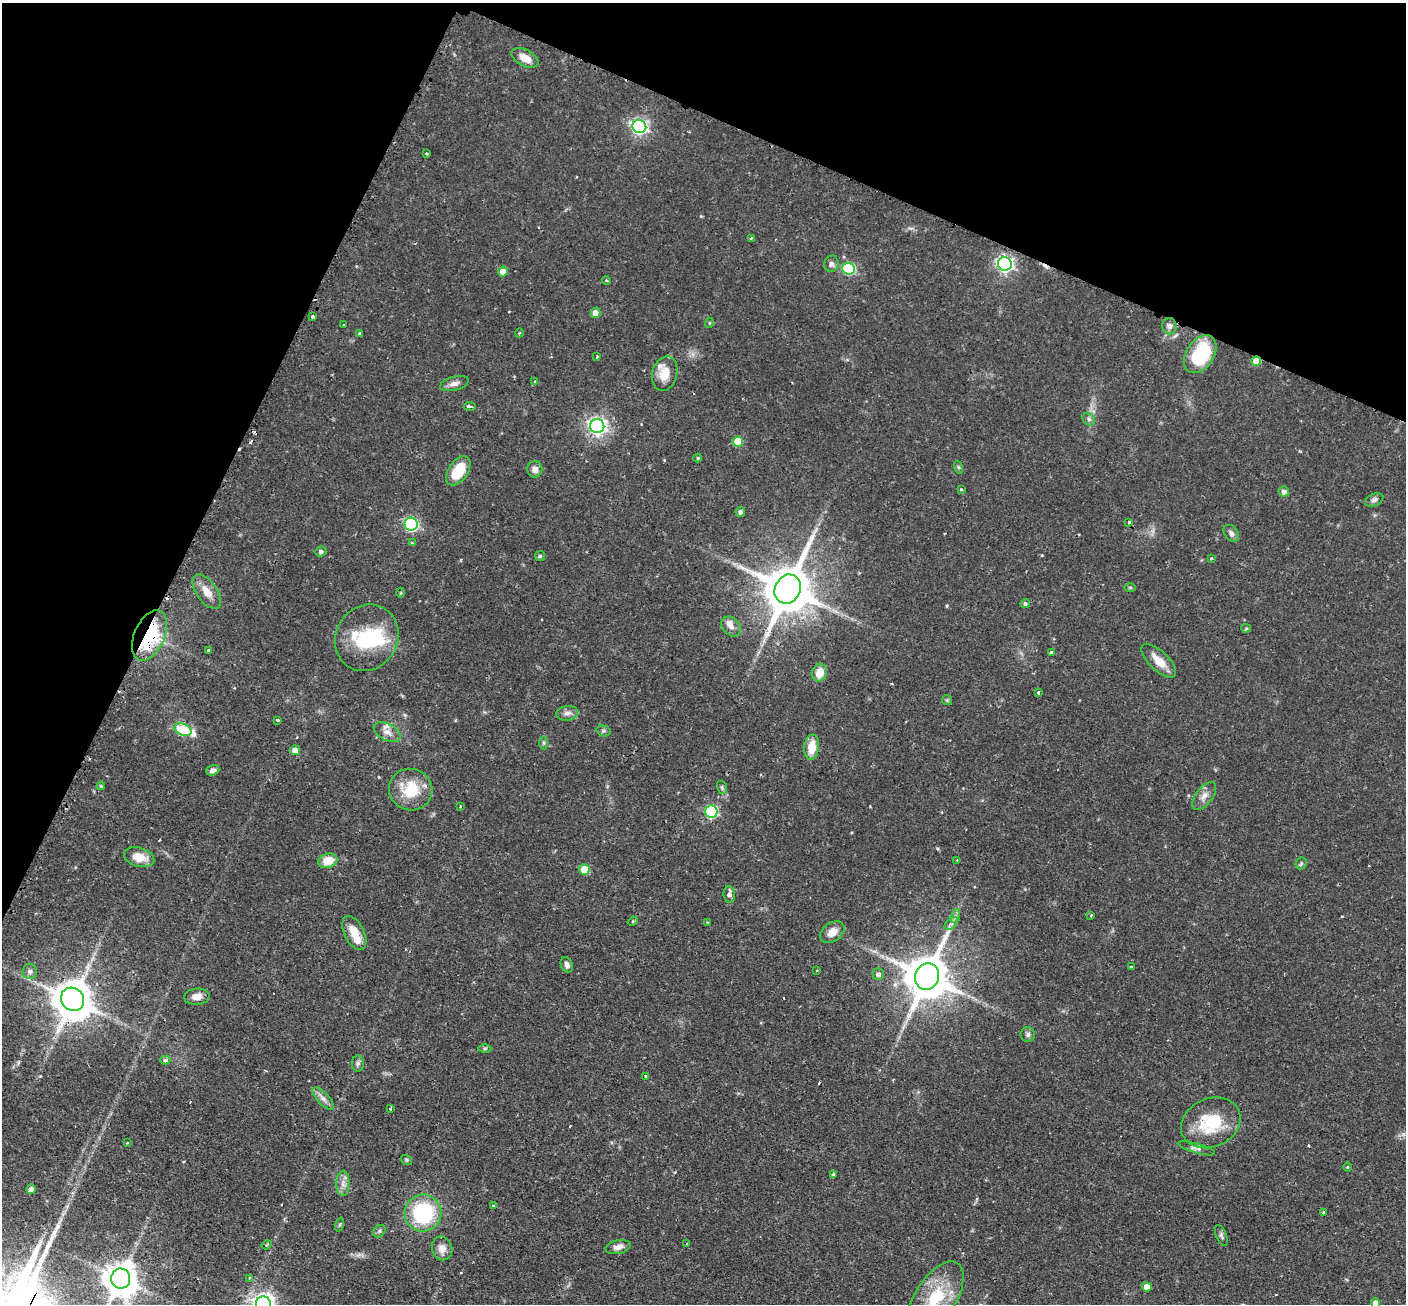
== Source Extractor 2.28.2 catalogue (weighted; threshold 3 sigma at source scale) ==
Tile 2 of 4 x 4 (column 2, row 1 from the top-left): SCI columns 1406-2809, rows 4191-5492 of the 5629 x 5644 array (HDU 1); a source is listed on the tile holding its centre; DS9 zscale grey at full resolution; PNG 1408 x 1306 px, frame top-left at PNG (2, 3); each listed source drawn as its Kron ellipse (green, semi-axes under 4 px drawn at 4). Shown black and unused: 22% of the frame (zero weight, under 2 of 3 exposures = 1% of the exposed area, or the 3 px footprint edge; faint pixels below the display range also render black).
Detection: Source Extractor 2.28.2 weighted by HDU 2 'WHT'; one run over the whole footprint, this tile lists its part. Background 0.0673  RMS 0.0044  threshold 0.02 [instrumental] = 3 sigma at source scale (4.5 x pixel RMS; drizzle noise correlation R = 1.50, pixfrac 1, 0.05/0.05 arcsec/px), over >= 5 px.
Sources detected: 142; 1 inside a brighter object's white glare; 13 cosmic-ray / hot-pixel residue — neither listed nor drawn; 5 inside a brighter listed object's ellipse — not listed separately; the other 123 listed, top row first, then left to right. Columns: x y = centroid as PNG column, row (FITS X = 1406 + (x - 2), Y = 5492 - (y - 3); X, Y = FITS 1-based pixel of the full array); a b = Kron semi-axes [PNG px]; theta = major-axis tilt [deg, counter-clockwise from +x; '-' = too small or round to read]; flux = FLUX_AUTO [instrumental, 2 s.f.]
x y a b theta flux
525 58 14 8 -28 5.6
639 126 7 6 - 120
427 153 3 2 - 0.51
751 238 4 3 - 0.58
831 264 8 7 - 1.6
1005 264 7 6 - 140
849 269 6 6 - 42
503 272 5 5 - 4.7
606 280 4 3 - 0.48
596 313 5 5 - 4.7
312 316 3 3 - 0.87
709 323 5 3 - 0.44
344 325 3 2 - 0.73
1169 326 8 7 - 1.8
360 333 4 3 - 0.74
519 333 4 3 - 0.43
1200 354 21 13 56 28
597 357 3 2 - 0.73
1256 361 5 5 - 8.2
665 374 17 12 75 7.3
535 381 4 3 - 0.46
454 384 15 7 15 2.4
470 406 6 3 -8 2.5
1089 419 7 5 -45 1.1
597 426 7 7 - 200
738 442 5 5 - 13
698 458 4 4 - 0.52
958 467 6 4 -71 0.7
535 469 8 7 - 2.6
458 471 16 9 56 15
961 489 4 3 - 0.49
1284 492 5 5 - 2.3
1374 500 10 6 23 1.4
740 512 5 4 - 1.4
1129 522 3 3 - 1
411 524 6 6 - 75
1231 533 9 6 -53 1.8
412 543 4 4 - 0.47
321 551 5 5 - 1.4
540 556 5 5 - 0.66
1211 558 3 3 - 0.4
1130 587 6 4 -1 0.53
788 589 15 12 62 2300
207 592 20 10 -54 5.9
401 593 5 3 - 0.48
1025 604 5 4 - 1
731 626 11 8 -48 2.5
1246 628 5 4 - 0.57
150 635 27 15 66 39
367 638 34 30 57 26
208 651 3 3 - 2.1
1051 652 3 3 - 0.98
1159 661 22 9 -44 6.9
820 673 9 7 76 6.3
1038 692 4 3 - 0.71
947 700 5 5 - 0.63
567 713 11 7 10 2.2
278 720 3 3 - 1.1
183 730 9 5 -22 31
603 731 7 5 -19 0.85
387 732 14 8 -27 3.3
544 743 6 4 -90 0.77
812 747 13 7 83 8.3
295 750 5 5 - 3.3
213 770 7 5 17 1.8
101 786 4 4 - 0.54
722 787 6 5 - 0.76
411 790 22 20 -21 17
1204 796 16 8 54 3.4
460 807 3 2 - 0.35
711 812 6 6 - 50
139 857 15 9 -16 6.9
957 860 3 3 - 0.32
328 861 10 7 19 8.3
1301 863 6 5 - 0.81
584 869 5 5 - 10
729 894 8 5 -83 2.4
1091 915 4 3 - 0.35
955 916 7 4 71 1.2
633 921 5 4 - 0.49
707 922 3 2 - 0.41
951 923 8 5 44 1.4
832 932 13 9 37 4.7
354 933 18 9 -63 7.4
567 965 8 5 -65 1.8
1131 967 3 3 - 0.97
817 970 3 2 - 0.36
30 971 7 7 - 1.5
878 974 6 5 - 1.5
927 976 13 11 65 1900
197 997 13 8 5 3.8
72 999 12 11 - 1500
1028 1034 7 7 - 1.3
485 1048 6 4 1 0.81
165 1060 5 4 - 1.6
358 1063 8 6 90 1.1
645 1076 3 3 - 0.53
323 1099 14 6 -46 2.4
391 1108 3 3 - 1.3
1211 1123 31 24 25 22
127 1143 3 3 - 0.35
1196 1148 19 5 -16 1.9
407 1160 6 4 -36 0.66
1347 1167 5 3 - 0.42
834 1174 4 3 - 0.85
343 1183 12 6 88 2.8
31 1189 5 4 - 1.9
493 1206 4 3 - 0.56
1323 1212 3 3 - 0.68
423 1213 18 18 - 38
339 1225 7 3 71 0.58
379 1231 7 5 46 0.91
1221 1235 11 5 -68 1.1
687 1244 3 3 - 0.69
266 1245 5 3 - 0.48
618 1247 13 6 12 2.6
442 1248 12 10 -71 4.1
249 1278 3 3 - 0.63
121 1279 10 9 - 930
1147 1287 5 4 - 4.1
935 1299 42 20 58 23
1376 1303 5 4 - 2.8
263 1304 7 7 - 300
Overlapping masked pixels (flux is a lower limit): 4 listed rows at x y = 1200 354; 1256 361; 150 635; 72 999
Isophote crosses this tile's border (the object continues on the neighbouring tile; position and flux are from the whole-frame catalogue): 3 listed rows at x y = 935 1299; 1376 1303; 263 1304